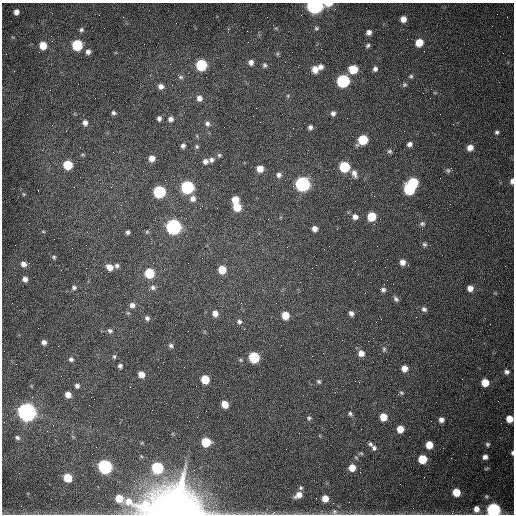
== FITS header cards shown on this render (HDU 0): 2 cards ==
NAXIS1  =                  512 /fastest changing axis
NAXIS2  =                  512 /next to fastest changing axis

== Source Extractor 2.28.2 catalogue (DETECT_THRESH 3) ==
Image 512 x 512 px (HDU 0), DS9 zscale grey, 1 PNG px = 1 image px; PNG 516 x 516 px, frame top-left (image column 1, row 512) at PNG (2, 3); no overlay
Background 1540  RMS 24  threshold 71.4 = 3 sigma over >= 5 px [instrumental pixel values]
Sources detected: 147; all 147 listed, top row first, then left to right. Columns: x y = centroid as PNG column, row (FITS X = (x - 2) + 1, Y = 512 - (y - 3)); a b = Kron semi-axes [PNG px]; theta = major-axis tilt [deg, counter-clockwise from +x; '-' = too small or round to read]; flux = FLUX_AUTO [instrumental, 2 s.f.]
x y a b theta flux
328 4 8 4 4 1.3e+04
315 5 7 6 - 6.7e+05
16 12 5 5 - 7.7e+03
403 19 5 5 - 1.1e+04
316 28 6 5 - 2.8e+03
81 30 6 6 - 3.4e+03
247 31 2 2 - 6.7e+02
369 32 5 5 - 6.3e+03
419 43 7 6 - 2.4e+04
43 45 7 6 - 2.6e+04
77 45 7 6 - 9.6e+04
368 45 6 4 46 3.2e+03
88 52 6 6 - 6.3e+03
251 62 6 6 - 7.6e+03
201 65 7 6 - 1.3e+05
265 65 7 6 - 3.6e+03
321 67 7 6 - 6.8e+03
315 69 8 7 - 1.3e+04
353 69 8 7 - 3.3e+04
375 69 6 6 - 5.1e+03
411 76 6 5 - 3.0e+03
181 77 7 5 -14 3.5e+03
343 81 7 7 - 2.0e+05
404 85 7 6 - 3.1e+03
161 86 6 6 - 7.6e+03
105 94 2 2 - 8.4e+02
288 96 5 3 - 1.8e+03
199 98 7 6 - 8.1e+03
113 113 5 5 - 3.8e+03
333 113 6 6 - 5.2e+03
159 118 5 4 - 4.8e+03
170 119 6 6 - 5.9e+03
85 123 8 7 - 7.2e+03
207 124 7 6 - 4.8e+03
310 127 5 5 - 5.0e+03
293 128 2 2 - 8.2e+02
497 132 5 4 - 3.1e+03
363 140 7 6 - 6.1e+04
409 144 6 6 - 5.6e+03
183 146 5 4 - 4.3e+03
197 146 6 5 - 2.6e+03
470 148 6 6 - 1.1e+04
390 151 6 5 - 3.0e+03
219 155 6 5 - 2.8e+03
152 158 6 6 - 1.1e+04
211 160 7 6 - 5.3e+03
205 161 6 6 - 6.7e+03
68 165 6 6 - 6.0e+04
344 167 7 6 - 8.8e+04
260 169 6 6 - 1.9e+04
448 170 6 6 - 3.2e+03
354 173 10 6 -68 7.2e+03
279 175 7 6 - 5.8e+03
512 181 6 4 80 4.9e+03
413 182 7 6 - 7.0e+04
302 184 7 7 - 4.3e+05
187 187 7 7 - 2.6e+05
409 189 7 7 - 1.2e+05
159 192 6 6 - 2.0e+05
24 194 4 4 - 1.5e+03
193 199 7 7 - 8.4e+03
235 200 6 5 - 2.6e+04
237 207 7 6 - 3.5e+04
371 216 6 6 - 4.7e+04
355 217 7 6 - 7.6e+03
422 224 7 6 - 3.8e+03
173 227 7 7 - 5.4e+05
315 229 5 5 - 8.4e+03
43 231 5 3 - 1.5e+03
127 232 4 4 - 3.4e+03
424 244 6 6 - 3.5e+03
54 257 5 4 - 2.3e+03
402 262 6 6 - 9.6e+03
23 264 7 6 - 8.3e+03
117 266 5 5 - 3.8e+03
109 267 7 6 - 1.3e+04
222 270 6 6 - 3.2e+04
149 273 6 6 - 6.9e+04
273 278 2 2 - 7.3e+02
25 279 6 6 - 6.9e+03
153 287 7 6 - 4.9e+03
74 288 6 5 - 3.5e+03
470 288 6 6 - 1.1e+04
383 290 6 5 - 4.0e+03
396 299 7 5 -41 4.1e+03
276 303 2 2 - 1.1e+03
132 305 6 6 - 6.9e+03
424 309 7 5 -33 4.5e+03
215 313 7 6 - 1.0e+04
351 313 5 4 - 5.6e+03
285 315 6 5 - 3.1e+04
147 318 5 5 - 4.4e+03
381 319 2 2 - 8.5e+02
239 321 7 6 - 4.4e+03
110 330 6 5 - 3.5e+03
44 342 5 5 - 5.7e+03
171 345 5 5 - 3.4e+03
384 349 6 5 - 2.5e+03
361 353 7 7 - 1.1e+04
114 356 5 4 - 2.3e+03
254 357 7 6 - 1.0e+05
71 359 5 5 - 4.0e+03
241 360 6 4 -23 2.3e+03
120 366 5 4 - 4.1e+03
404 368 6 6 - 1.2e+04
506 372 6 6 - 5.3e+03
141 374 6 5 - 1.4e+04
205 379 6 6 - 4.3e+04
319 381 6 5 - 2.8e+03
485 383 6 6 - 2.4e+04
77 386 5 5 - 4.5e+03
401 393 6 5 - 2.7e+03
68 394 5 5 - 1.3e+04
225 404 6 5 - 2.4e+04
27 412 7 7 - 1.3e+06
350 414 6 5 - 3.4e+03
383 417 6 6 - 2.5e+04
309 418 6 6 - 3.2e+03
509 419 6 6 - 1.9e+04
441 420 6 6 - 7.3e+03
189 421 2 2 - 6.1e+02
400 429 6 5 - 2.0e+04
17 438 6 5 - 4.1e+03
206 442 6 6 - 6.1e+04
370 444 6 5 - 3.6e+03
487 444 5 5 - 2.9e+03
429 445 6 5 - 2.6e+04
374 448 6 6 - 4.4e+03
361 453 6 4 -43 2.1e+03
512 453 5 3 - 3.0e+03
485 457 5 4 - 6.8e+03
422 459 6 6 - 5.0e+04
105 467 7 6 - 4.2e+05
157 468 7 6 - 1.5e+05
352 468 6 6 - 2.1e+04
486 469 7 3 19 1.7e+03
67 478 6 6 - 4.2e+04
301 488 6 5 - 2.7e+03
456 492 6 6 - 3.2e+04
298 495 8 6 31 1.3e+04
119 498 6 6 - 2.8e+04
316 498 2 2 - 3.7e+03
325 498 6 5 - 1.9e+04
476 509 7 6 - 1.1e+04
175 510 21 14 -6 6.2e+06
493 510 7 6 - 3.4e+05
334 512 7 7 - 4.8e+03
At the frame edge (FLAGS 8, measured only in part): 7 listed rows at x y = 328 4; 315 5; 512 181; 509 419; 512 453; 175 510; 493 510